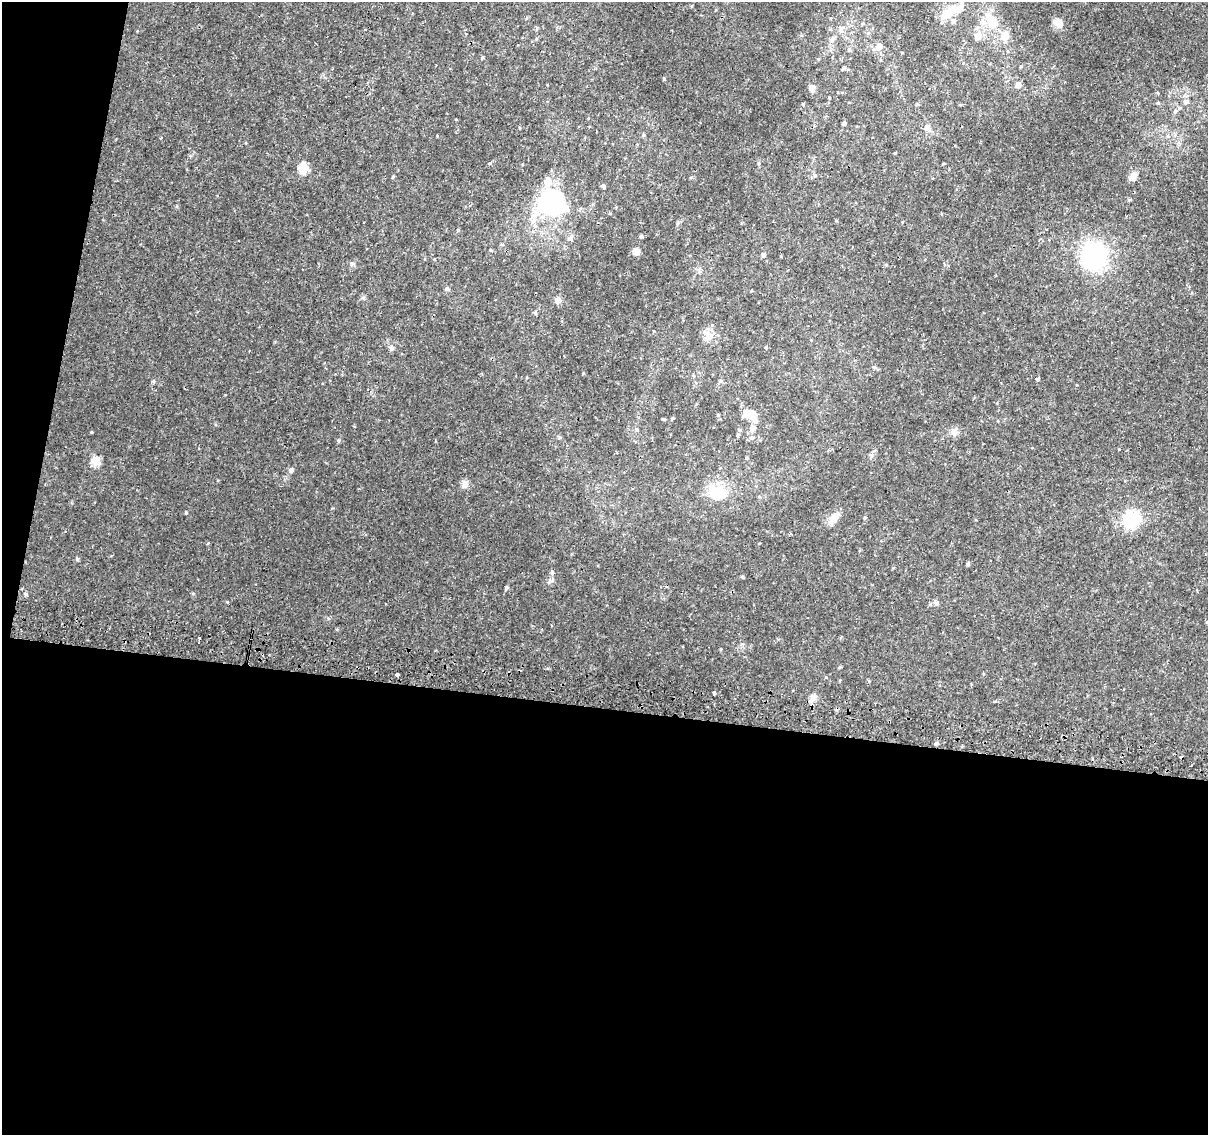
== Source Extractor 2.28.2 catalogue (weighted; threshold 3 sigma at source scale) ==
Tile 13 of 4 x 4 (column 1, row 4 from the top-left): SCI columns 6-1211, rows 263-1395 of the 4843 x 5116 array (HDU 1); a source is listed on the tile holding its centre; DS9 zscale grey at full resolution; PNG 1210 x 1137 px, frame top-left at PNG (2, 2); no overlay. Shown black and unused: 41% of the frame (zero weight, under 2 of 3 exposures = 2% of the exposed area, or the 3 px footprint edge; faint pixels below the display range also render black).
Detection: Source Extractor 2.28.2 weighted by HDU 2 'WHT'; one run over the whole footprint, this tile lists its part. Background 0.0111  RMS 0.0038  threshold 0.017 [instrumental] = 3 sigma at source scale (4.5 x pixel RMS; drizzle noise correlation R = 1.50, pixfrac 1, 0.0396/0.0396 arcsec/px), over >= 5 px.
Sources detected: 75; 2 inside a brighter object's white glare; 2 cosmic-ray / hot-pixel residue — not listed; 4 inside a brighter listed object's ellipse — not listed separately; the other 67 listed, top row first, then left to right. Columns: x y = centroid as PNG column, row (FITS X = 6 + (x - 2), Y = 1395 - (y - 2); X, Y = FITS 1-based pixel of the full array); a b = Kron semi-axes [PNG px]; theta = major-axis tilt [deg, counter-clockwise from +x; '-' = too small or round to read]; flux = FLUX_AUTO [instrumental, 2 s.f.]
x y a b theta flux
946 14 9 7 26 7.1
992 21 30 15 -53 9.8
1058 23 12 11 - 2.5
365 30 3 3 - 4.3
978 36 8 8 - 2.4
832 39 8 6 52 1.1
879 46 7 6 - 2.7
849 50 5 5 - 0.59
482 57 6 3 81 0.38
844 68 5 4 - 0.67
1018 85 6 5 - 2.1
812 88 9 8 - 1.3
1186 102 9 7 27 1.3
1158 103 5 3 - 0.38
803 104 4 4 - 0.32
1175 111 6 5 - 0.77
844 124 4 4 - 0.53
928 129 11 6 -44 1.5
643 135 5 4 - 0.45
895 153 3 3 - 0.26
489 163 4 4 - 0.45
943 163 5 2 - 0.33
304 168 6 5 - 17
815 175 5 5 - 0.58
1133 176 12 9 61 2
393 177 4 3 - 0.39
604 186 5 4 - 0.54
552 202 31 27 30 48
636 251 9 8 - 1.3
763 255 5 4 - 0.94
1094 256 33 27 -18 35
447 289 5 5 - 0.83
558 300 8 7 - 1.7
706 334 12 6 -72 1.9
766 347 5 3 - 0.29
391 348 6 6 - 0.76
874 367 6 4 -44 0.58
1038 379 4 3 - 1.2
153 381 6 4 90 0.46
749 414 10 8 -5 7
663 419 4 3 - 0.35
753 429 8 6 57 1.9
954 431 10 9 - 1.8
738 435 5 4 - 0.5
752 437 7 6 - 0.9
747 458 4 4 - 0.38
95 461 12 11 - 2.9
291 470 6 5 - 0.96
464 484 10 7 57 1.4
715 491 23 16 11 8.4
759 496 5 3 - 0.31
186 513 4 4 - 0.35
834 517 15 10 51 3.7
1132 519 18 16 42 16
77 559 4 4 - 0.58
968 564 5 4 - 0.58
552 572 4 3 - 2
742 577 4 4 - 0.41
507 588 4 4 - 0.6
26 594 5 4 - 0.52
936 603 9 4 -44 0.74
199 638 3 3 - 3
840 667 5 3 - 0.39
397 674 4 3 - 2.5
714 692 3 3 - 1.9
813 697 9 8 - 2
994 701 4 3 - 0.69
Unlisted compact peaks at least as high as the median listed source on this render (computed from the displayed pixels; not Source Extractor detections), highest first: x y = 664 79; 227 602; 339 440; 642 237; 352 263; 583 373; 91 432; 1119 449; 363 298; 437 136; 458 230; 742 644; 826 677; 208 543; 193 594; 869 681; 177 206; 886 265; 801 35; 225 395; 548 668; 721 649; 718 415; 246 143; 328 618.